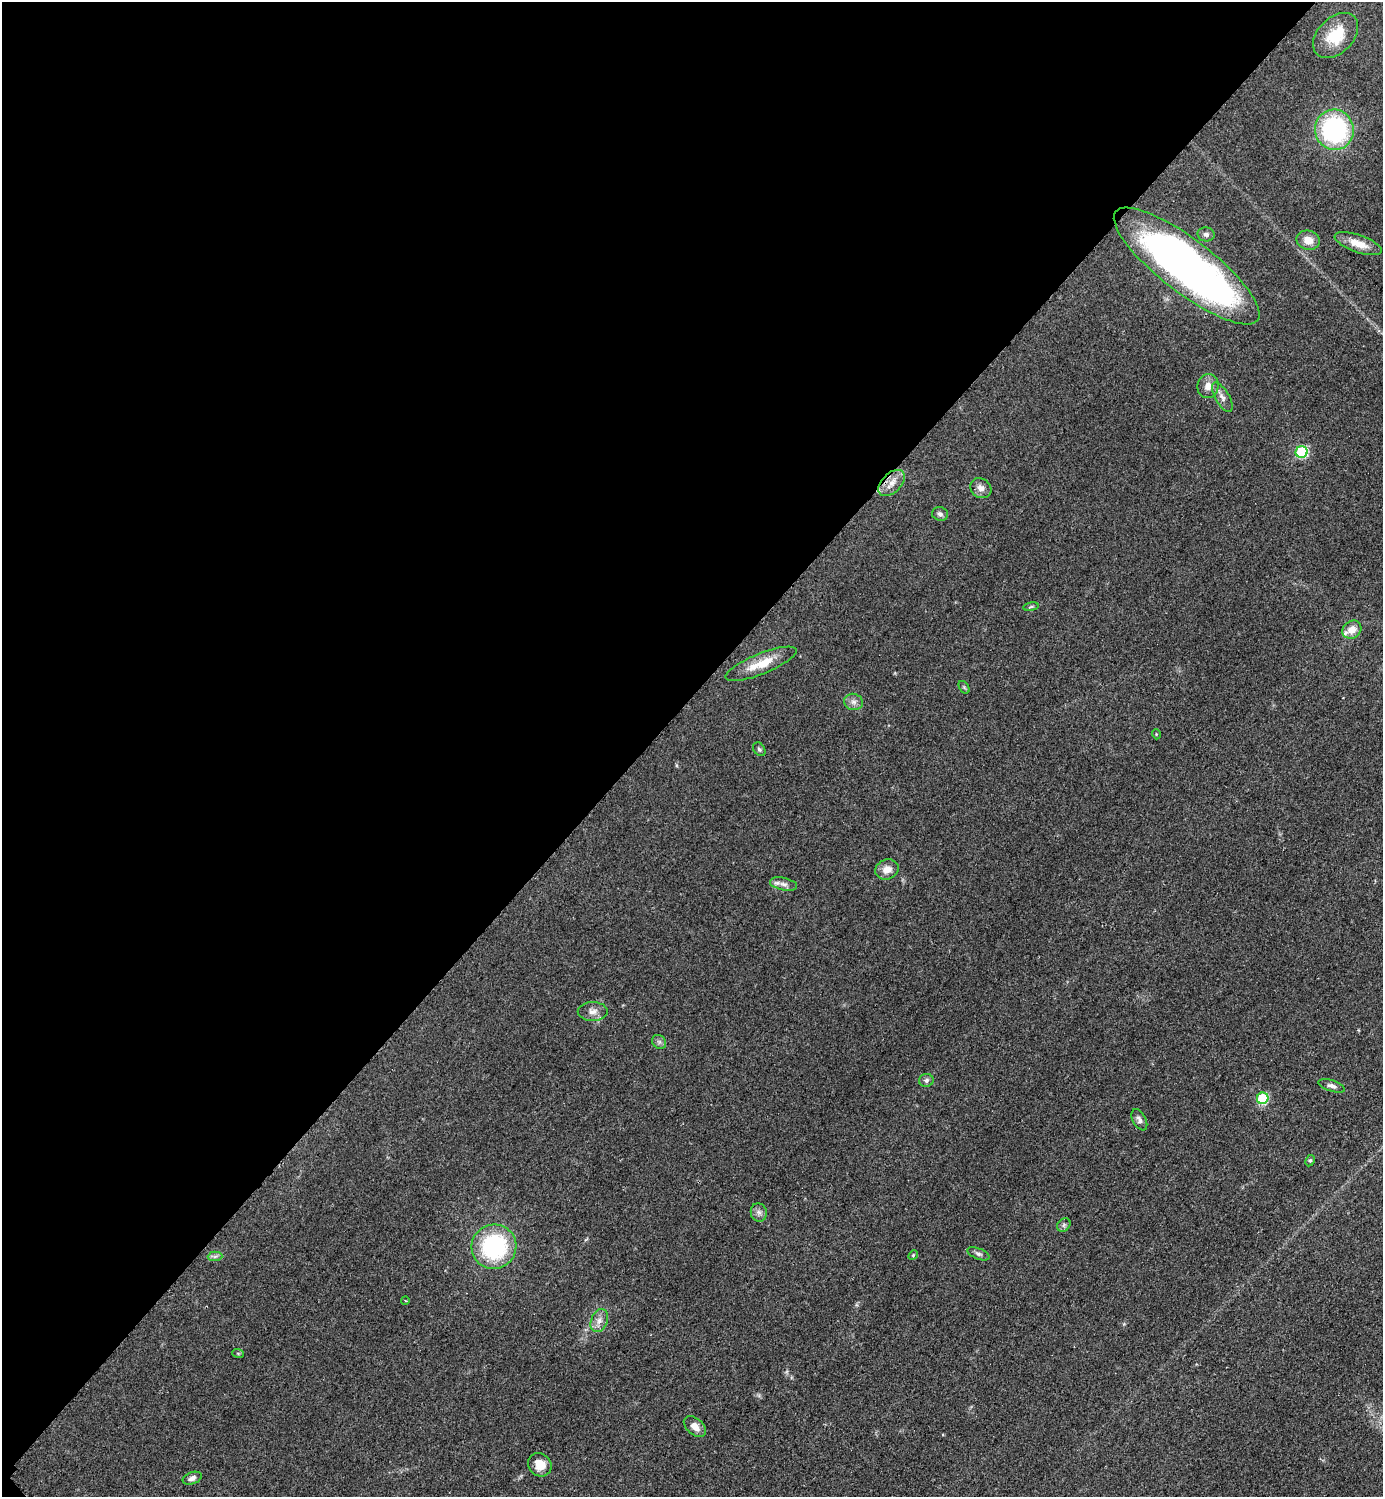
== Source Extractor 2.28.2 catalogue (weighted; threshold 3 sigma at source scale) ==
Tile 5 of 4 x 4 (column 1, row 2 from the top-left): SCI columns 314-1694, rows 2999-4493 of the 6005 x 6005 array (HDU 1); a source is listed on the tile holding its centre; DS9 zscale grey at full resolution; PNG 1385 x 1499 px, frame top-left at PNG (2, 2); each listed source drawn as its Kron ellipse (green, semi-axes under 4 px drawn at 4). Shown black and unused: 47% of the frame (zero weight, under 2 of 3 exposures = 1% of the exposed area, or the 3 px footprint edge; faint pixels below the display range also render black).
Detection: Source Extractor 2.28.2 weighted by HDU 2 'WHT'; one run over the whole footprint, this tile lists its part. Background 0.0799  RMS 0.0075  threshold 0.0337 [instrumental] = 3 sigma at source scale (4.5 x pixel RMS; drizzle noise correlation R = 1.50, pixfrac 1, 0.05/0.05 arcsec/px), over >= 5 px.
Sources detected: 40; all 40 listed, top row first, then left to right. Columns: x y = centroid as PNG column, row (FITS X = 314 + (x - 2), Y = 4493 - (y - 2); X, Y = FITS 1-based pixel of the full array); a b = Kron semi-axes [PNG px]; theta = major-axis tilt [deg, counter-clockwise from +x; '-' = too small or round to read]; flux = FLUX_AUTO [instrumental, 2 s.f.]
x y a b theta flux
1336 35 26 17 45 25
1334 130 20 19 - 100
1206 234 8 7 - 2.5
1308 240 12 9 -14 8
1358 244 25 8 -19 12
1187 266 89 26 -38 460
1208 386 12 10 73 6.5
1222 397 16 7 -59 4.5
1302 452 6 5 - 62
892 483 16 9 45 7.7
981 488 11 9 -37 4.5
940 514 8 6 -13 2.2
1031 607 8 4 9 1.2
1352 630 10 8 37 8.1
761 664 38 10 22 17
964 687 7 4 -56 1.1
853 702 9 8 - 3.4
1156 734 5 3 - 0.61
759 749 7 5 -54 1.6
887 869 12 10 18 7.1
784 884 14 6 -12 3.8
593 1011 15 9 0 5.2
659 1042 8 6 -45 2.1
926 1080 7 6 - 2.1
1332 1086 14 5 -19 3.1
1263 1098 6 5 - 51
1139 1120 11 6 -62 3
1310 1161 6 4 61 1.2
759 1212 9 8 - 3
1064 1225 7 6 - 1.8
494 1247 22 22 - 86
979 1254 12 5 -21 2
913 1255 5 4 - 0.83
215 1256 7 4 2 1.9
405 1300 4 3 - 0.66
599 1321 12 8 67 5.1
238 1353 6 3 -19 0.83
695 1426 13 8 -40 6.4
540 1465 12 11 - 9.2
192 1478 10 6 21 3.1